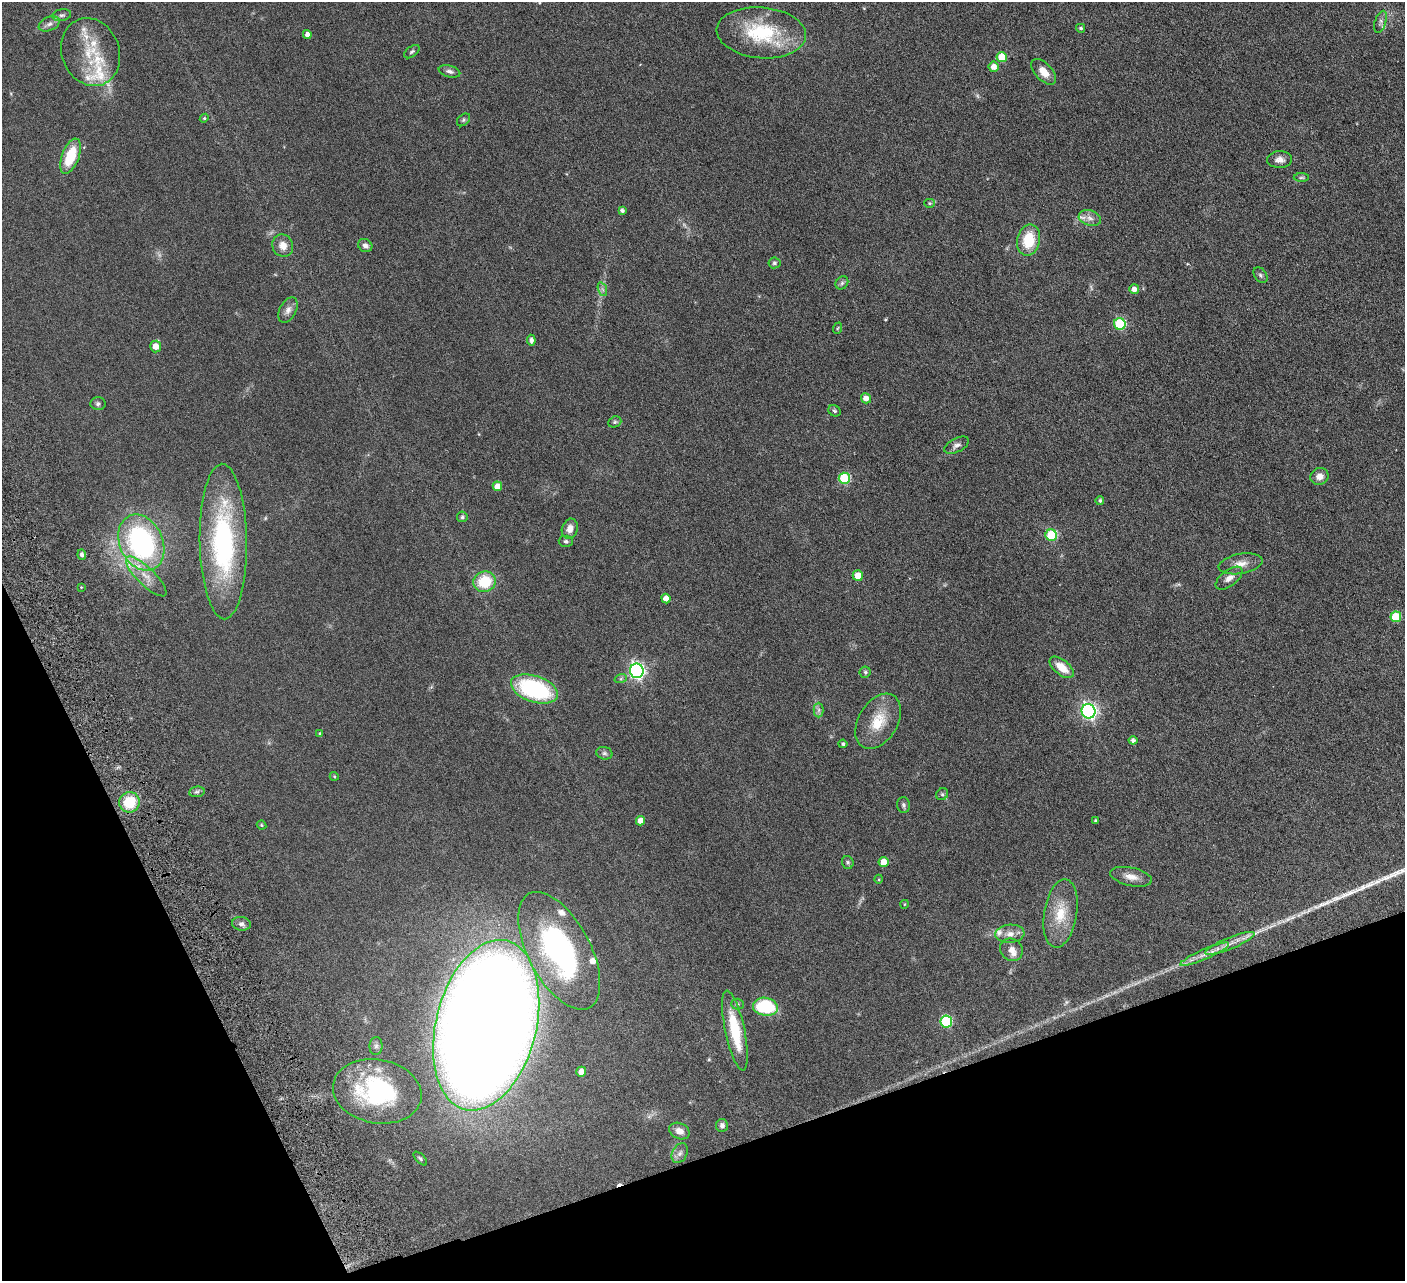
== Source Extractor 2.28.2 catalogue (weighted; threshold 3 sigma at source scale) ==
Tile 14 of 4 x 4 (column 2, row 4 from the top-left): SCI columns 1461-2863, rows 323-1601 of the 5728 x 5631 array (HDU 1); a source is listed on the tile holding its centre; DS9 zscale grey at full resolution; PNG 1407 x 1283 px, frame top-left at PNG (2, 2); each listed source drawn as its Kron ellipse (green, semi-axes under 4 px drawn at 4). Shown black and unused: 18% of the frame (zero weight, under 4 of 8 exposures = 3% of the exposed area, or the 3 px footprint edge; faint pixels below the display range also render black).
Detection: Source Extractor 2.28.2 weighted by HDU 2 'WHT'; one run over the whole footprint, this tile lists its part. Background 0.0566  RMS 0.0062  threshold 0.0255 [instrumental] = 3 sigma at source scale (4.09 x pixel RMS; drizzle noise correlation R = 1.36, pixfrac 0.8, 0.05/0.05 arcsec/px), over >= 5 px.
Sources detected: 116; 4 too faint to see at this stretch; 1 cosmic-ray / hot-pixel residue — neither listed nor drawn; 10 inside a brighter listed object's ellipse — not listed separately; the other 101 listed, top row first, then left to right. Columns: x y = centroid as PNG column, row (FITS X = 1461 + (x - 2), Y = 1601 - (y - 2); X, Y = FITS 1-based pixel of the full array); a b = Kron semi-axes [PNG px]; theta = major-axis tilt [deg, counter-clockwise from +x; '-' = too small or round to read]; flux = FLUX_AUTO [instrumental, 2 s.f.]
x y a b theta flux
62 15 9 6 9 1.5
1380 22 11 5 72 1.7
49 24 11 7 23 2.5
1081 28 4 4 - 0.98
761 33 45 25 -5 37
307 35 4 4 - 2.4
91 52 35 28 -69 24
412 52 9 5 37 1
1002 57 5 5 - 11
993 67 5 5 - 3.9
449 71 11 5 -14 1.8
1044 72 15 8 -47 6.1
204 118 4 4 - 0.63
464 120 7 5 41 1
70 156 18 8 69 18
1280 160 12 8 2 3.2
1301 178 7 3 1 0.8
929 203 5 4 - 0.78
622 210 4 4 - 1.4
1090 218 11 7 -16 3
1029 240 16 11 78 18
365 245 7 6 - 2.1
283 246 11 10 - 5.1
774 263 6 5 - 0.97
1260 275 9 6 -53 1.3
842 283 7 5 47 1.2
602 289 7 4 -70 1.1
1134 289 5 5 - 3.9
288 310 14 8 62 3.3
1120 324 6 5 - 37
838 328 6 3 70 0.53
531 340 5 4 - 2
156 346 6 5 - 5.9
866 398 5 5 - 4.2
98 404 7 6 - 1.3
835 411 6 5 - 0.97
615 422 7 5 21 0.94
957 445 13 7 26 2.5
1319 476 9 8 - 3.5
844 478 5 5 - 35
497 486 5 4 - 5.8
1100 501 4 4 - 0.94
462 517 5 5 - 0.94
570 529 10 7 71 4.1
1051 535 6 5 - 30
566 541 7 5 -5 1.1
223 542 78 23 -89 92
141 543 29 21 -65 98
82 555 5 4 - 1.6
1241 564 22 10 10 5.5
146 576 27 9 -44 8.5
858 576 5 5 - 6.9
1229 578 16 8 38 3.7
485 582 11 10 - 18
81 587 3 3 - 0.41
666 598 5 4 - 4.1
1396 617 5 5 - 18
1062 667 14 7 -39 7.9
637 671 7 7 - 160
865 672 5 5 - 1
621 678 6 4 20 0.85
534 689 24 13 -19 60
819 710 7 5 90 1.4
1089 711 7 7 - 160
878 721 30 19 59 15
320 734 3 3 - 0.86
1133 740 4 4 - 1.5
843 744 4 4 - 0.99
604 753 8 6 -14 1.3
334 776 5 3 - 0.46
197 792 8 5 7 1.3
942 794 6 5 - 0.99
129 802 10 10 - 16
903 805 8 6 -88 1.3
641 821 5 4 - 5.8
1096 821 3 3 - 0.93
262 825 5 3 - 0.74
848 862 6 5 - 1
884 862 5 5 - 7.6
1131 877 21 9 -12 5.1
879 879 4 3 - 0.46
905 904 4 3 - 0.36
1061 913 34 16 81 16
241 924 9 6 -11 1.9
1010 934 15 9 4 4.3
1230 943 26 6 22 5.6
1011 950 12 10 -41 3.7
559 951 64 31 -62 100
1205 954 26 5 24 4.9
737 1004 6 5 - 0.93
765 1007 12 9 -8 34
946 1021 6 6 - 41
486 1025 87 50 76 1900
735 1030 41 9 -78 22
376 1046 9 6 89 1.6
581 1072 5 5 - 4.3
377 1091 45 32 -10 69
722 1125 6 6 - 1.7
679 1131 10 8 -25 3.6
680 1153 10 7 62 2.3
420 1159 9 4 -45 0.94